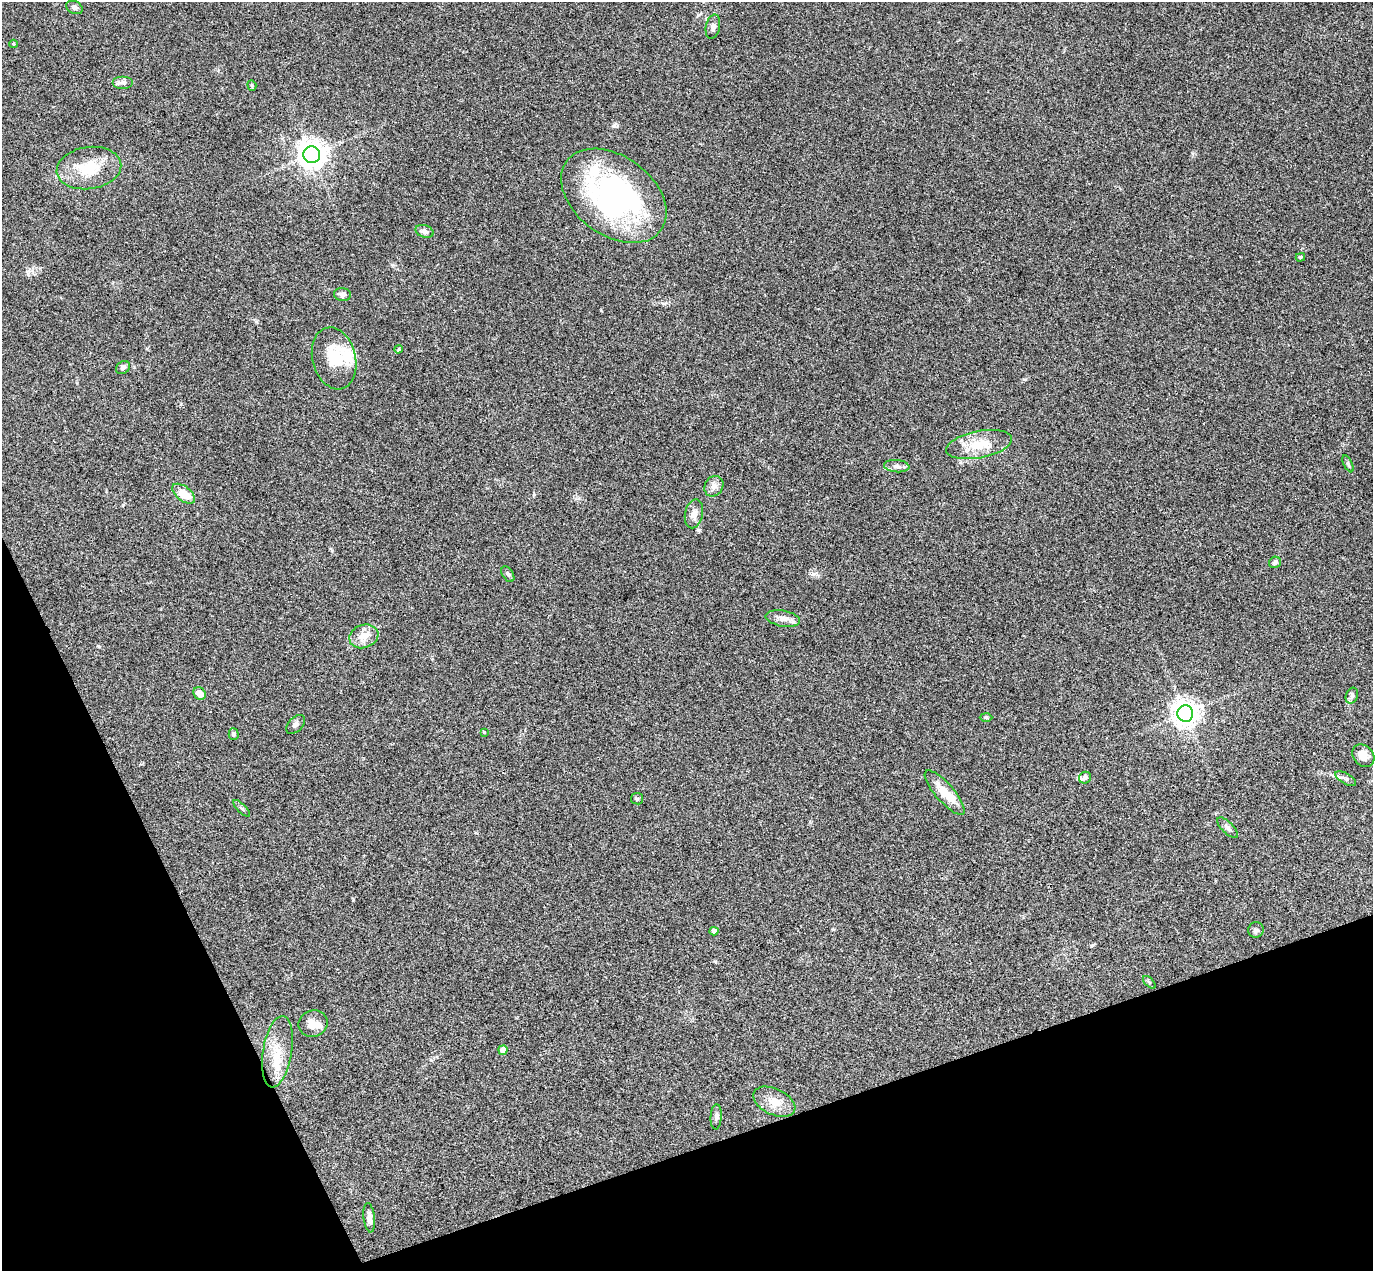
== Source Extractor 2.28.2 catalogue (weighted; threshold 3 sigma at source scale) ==
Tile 14 of 4 x 4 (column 2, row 4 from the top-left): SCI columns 1429-2799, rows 304-1572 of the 5597 x 5556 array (HDU 1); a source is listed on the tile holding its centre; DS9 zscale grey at full resolution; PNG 1375 x 1273 px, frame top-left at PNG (2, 2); each listed source drawn as its Kron ellipse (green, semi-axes under 4 px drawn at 4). Shown black and unused: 18% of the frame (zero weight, under 3 of 4 exposures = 6% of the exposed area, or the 3 px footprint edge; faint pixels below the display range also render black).
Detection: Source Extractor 2.28.2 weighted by HDU 2 'WHT'; one run over the whole footprint, this tile lists its part. Background 0.0535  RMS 0.0051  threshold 0.023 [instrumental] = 3 sigma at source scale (4.5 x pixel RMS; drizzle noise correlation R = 1.50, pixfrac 1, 0.05/0.05 arcsec/px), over >= 5 px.
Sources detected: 51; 4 inside a brighter listed object's ellipse — not listed separately; the other 47 listed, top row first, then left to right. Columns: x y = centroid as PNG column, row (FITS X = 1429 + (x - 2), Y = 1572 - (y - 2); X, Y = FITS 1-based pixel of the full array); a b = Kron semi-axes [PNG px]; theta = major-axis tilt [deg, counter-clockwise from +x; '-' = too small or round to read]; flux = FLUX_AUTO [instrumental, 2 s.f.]
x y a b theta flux
74 7 9 6 -24 1.7
713 27 12 7 79 2.4
14 44 4 3 - 0.64
123 82 10 6 0 1.8
252 85 5 4 - 0.72
312 155 8 8 - 650
89 168 32 21 8 17
614 196 58 39 -36 120
425 231 9 6 -17 1.7
1300 257 5 3 - 0.59
342 295 8 6 -9 1.6
399 349 4 3 - 0.58
334 358 31 21 -76 16
123 367 7 6 - 1.4
979 445 33 13 11 13
1348 464 9 4 -64 0.94
897 466 13 6 -4 2.1
714 486 11 9 57 3
184 494 13 7 -37 8
694 514 14 9 77 3.6
1275 562 6 5 - 1.6
508 574 8 5 -58 1.1
783 619 17 8 -9 3.7
364 636 15 11 20 5.7
200 693 7 6 - 4.7
1352 696 8 6 70 1.4
1185 714 8 8 - 550
986 717 6 4 -2 0.67
296 724 11 7 46 1.6
484 732 4 4 - 0.38
234 734 6 5 - 0.93
1363 756 12 10 -47 5.3
1085 778 6 5 - 1.4
1346 779 11 5 -31 1.7
945 793 28 9 -49 9.3
637 799 6 5 - 0.69
242 808 11 3 -45 0.88
1228 828 13 5 -46 1.8
1256 930 8 7 - 1.5
714 931 4 4 - 2.4
1149 982 8 4 -45 0.67
313 1024 15 13 19 4.8
503 1050 5 4 - 5.7
277 1052 36 14 81 13
774 1102 22 13 -25 7.5
716 1117 12 5 87 1.7
369 1218 15 6 -83 2.6
Unlisted compact peaks at least as high as the median listed source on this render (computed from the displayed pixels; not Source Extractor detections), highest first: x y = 813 574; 98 646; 181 404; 1024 379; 353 900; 1091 946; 578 498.